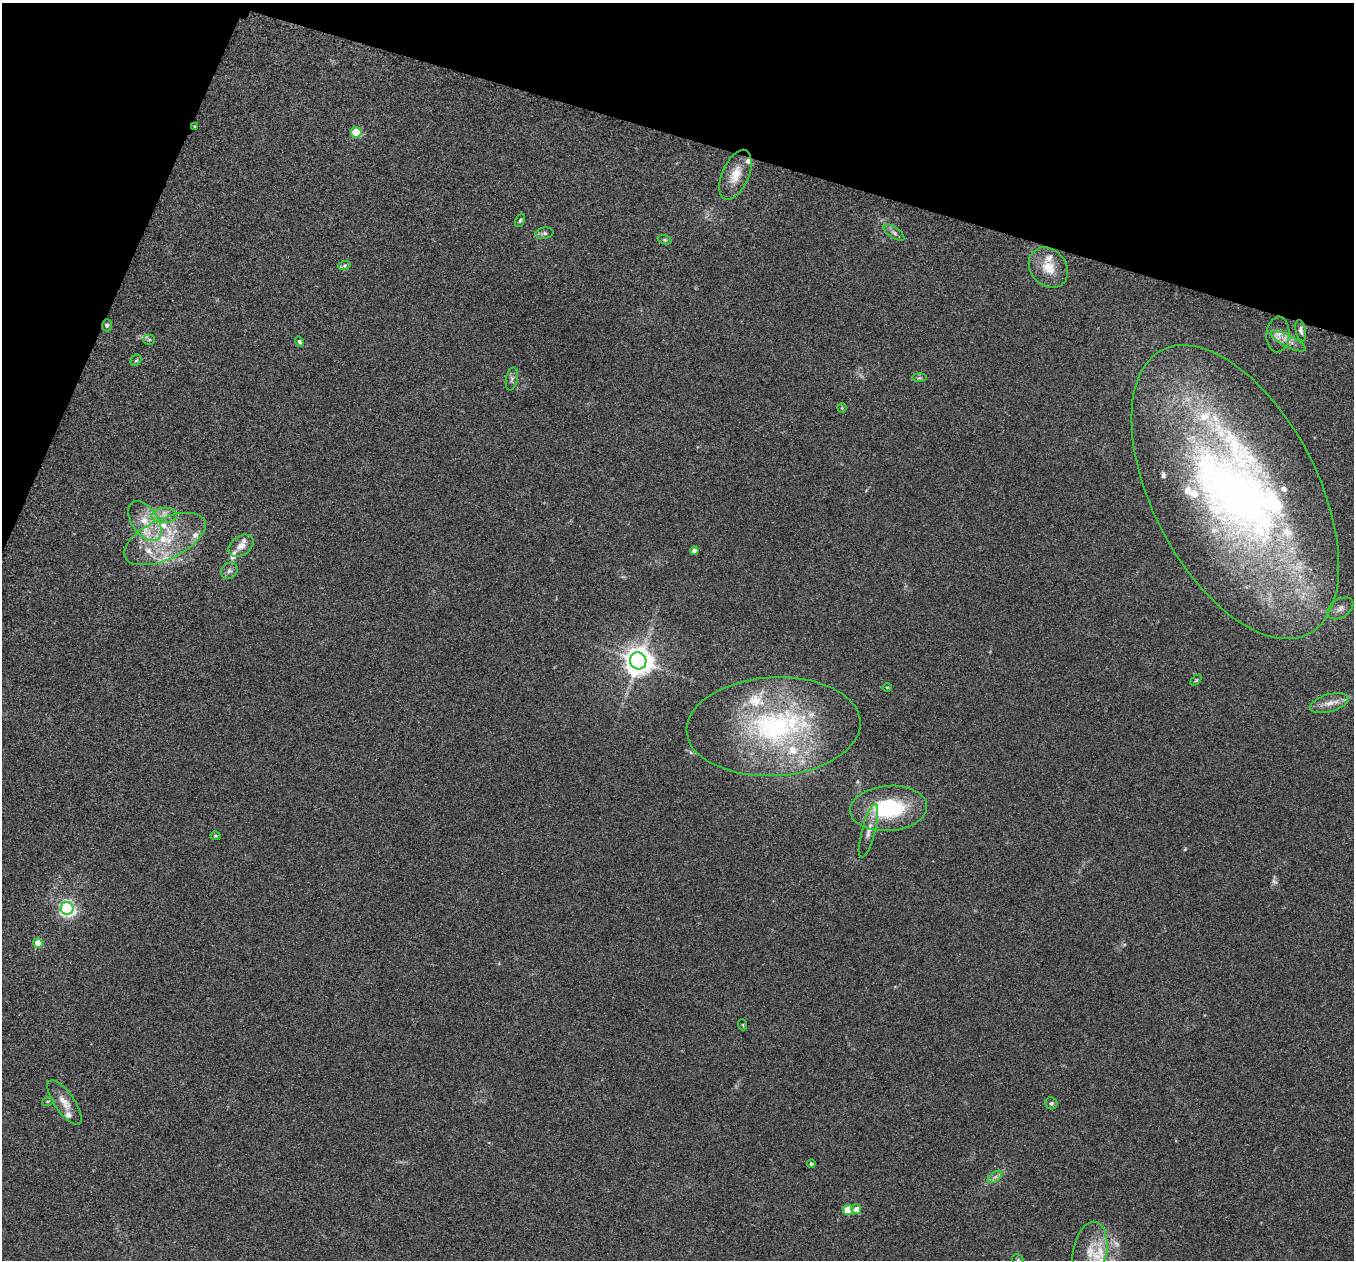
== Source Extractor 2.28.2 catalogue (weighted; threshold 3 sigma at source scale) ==
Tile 2 of 4 x 4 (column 2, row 1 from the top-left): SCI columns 1360-2711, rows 3916-5173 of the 5427 x 5441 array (HDU 1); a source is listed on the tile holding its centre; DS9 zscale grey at full resolution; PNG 1356 x 1262 px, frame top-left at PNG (2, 3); each listed source drawn as its Kron ellipse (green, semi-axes under 4 px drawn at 4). Shown black and unused: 15% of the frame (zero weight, under 2 of 3 exposures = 1% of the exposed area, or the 3 px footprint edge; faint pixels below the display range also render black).
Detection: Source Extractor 2.28.2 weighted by HDU 2 'WHT'; one run over the whole footprint, this tile lists its part. Background 0.104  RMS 0.015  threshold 0.0661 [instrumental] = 3 sigma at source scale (4.5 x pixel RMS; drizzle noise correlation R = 1.50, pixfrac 1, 0.05/0.05 arcsec/px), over >= 5 px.
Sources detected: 70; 4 too faint to see at this stretch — neither listed nor drawn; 19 inside a brighter listed object's ellipse — not listed separately; the other 47 listed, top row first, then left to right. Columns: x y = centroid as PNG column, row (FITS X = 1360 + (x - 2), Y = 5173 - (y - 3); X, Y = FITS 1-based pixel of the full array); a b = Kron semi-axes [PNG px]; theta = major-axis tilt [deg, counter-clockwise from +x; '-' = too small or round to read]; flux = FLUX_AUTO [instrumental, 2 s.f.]
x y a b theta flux
195 126 3 3 - 5.3
356 132 5 5 - 72
735 175 26 13 66 27
520 220 7 4 63 2.2
544 233 9 5 9 3.8
894 233 12 5 -34 4.7
664 240 7 4 -19 2.2
344 266 6 4 19 2.7
1048 268 22 17 -49 28
107 325 6 5 - 2.5
1301 331 11 5 -79 4.6
1278 334 18 11 86 13
149 340 5 5 - 2.2
1288 341 19 6 -27 11
299 342 5 4 - 2.7
136 360 6 5 - 2.1
919 378 7 4 1 2.4
512 379 12 5 79 4.6
842 408 4 4 - 1.6
1235 492 160 82 -63 1200
164 515 12 7 4 11
145 521 22 13 -56 32
165 539 44 20 25 83
241 546 14 9 36 13
694 551 4 4 - 12
229 571 9 7 43 5.4
1340 608 14 9 33 9.1
638 661 8 8 - 2100
1196 680 6 4 45 1.8
887 687 5 3 - 1.4
1329 703 20 8 15 15
774 727 87 49 3 320
889 808 38 22 4 120
869 831 28 6 75 13
215 836 5 4 - 2
67 908 6 6 - 420
38 943 5 4 - 26
743 1025 5 3 - 1.3
48 1101 5 3 - 1.9
64 1102 26 10 -55 18
1051 1103 6 5 - 3
811 1164 4 4 - 2.2
995 1177 8 4 36 4.3
856 1209 5 5 - 12
848 1210 5 5 - 55
1090 1252 30 17 79 37
1018 1260 6 5 - 2.7
Overlapping masked pixels (flux is a lower limit): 1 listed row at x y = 195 126
Isophote crosses this tile's border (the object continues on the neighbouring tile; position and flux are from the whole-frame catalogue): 1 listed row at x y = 1018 1260